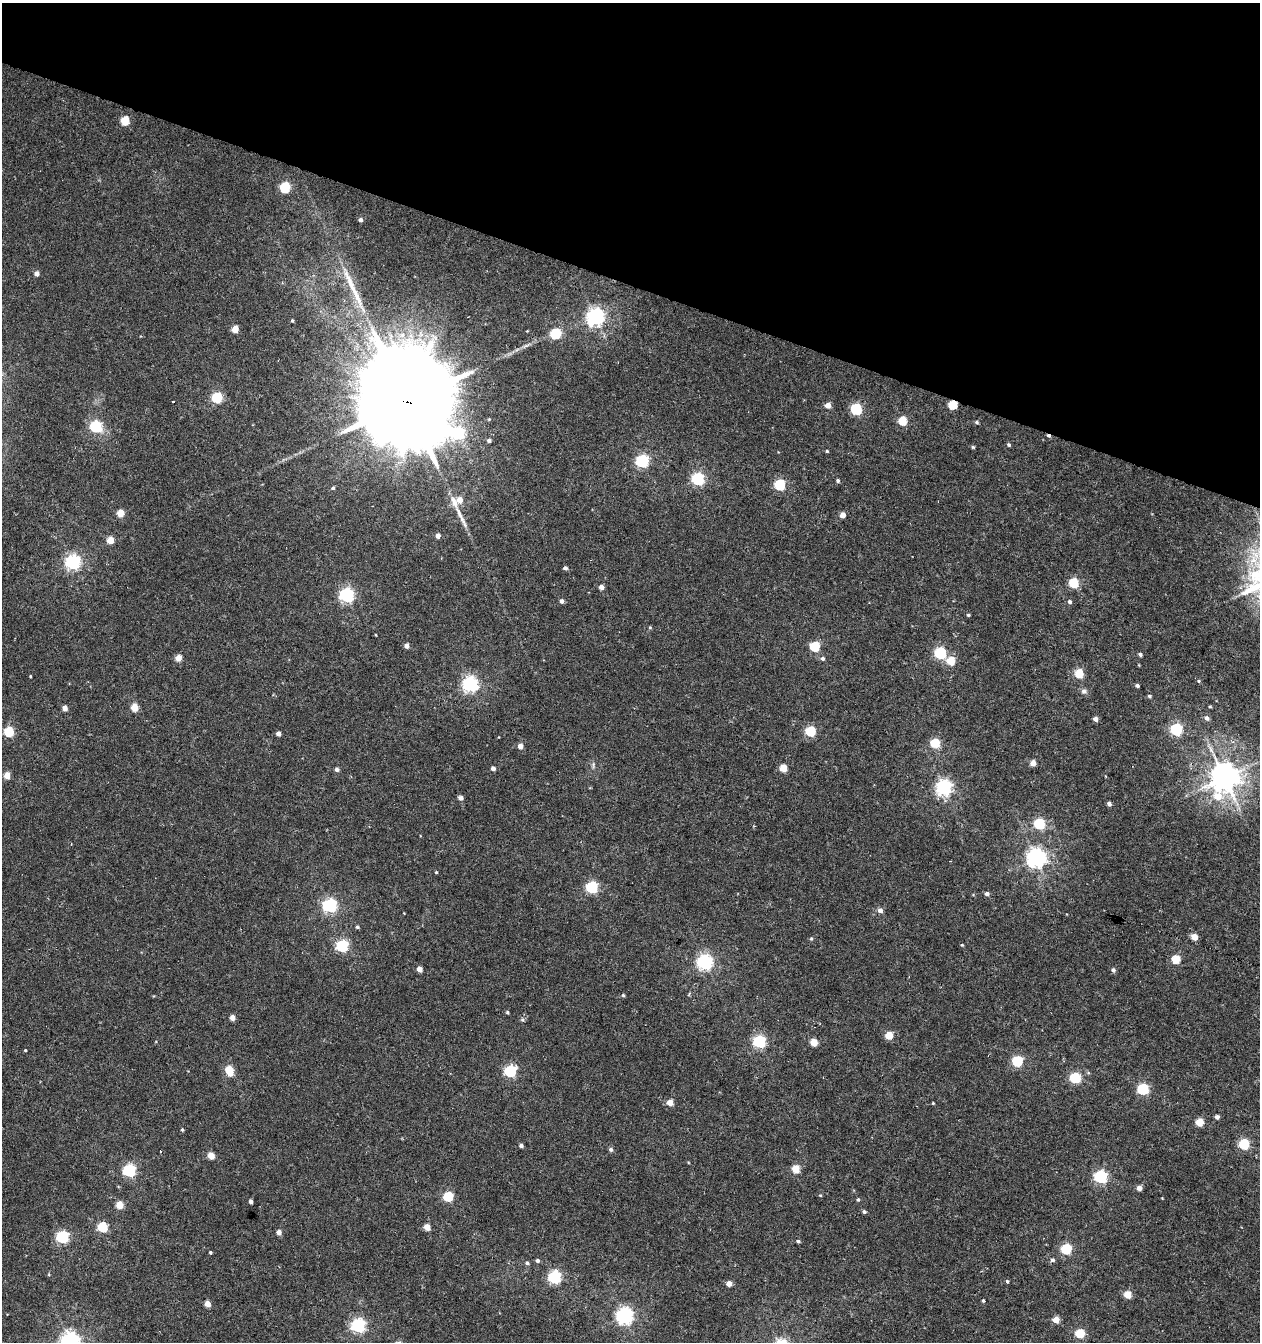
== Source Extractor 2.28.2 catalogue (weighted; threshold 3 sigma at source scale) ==
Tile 2 of 4 x 4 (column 2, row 1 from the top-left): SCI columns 1534-2791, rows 4019-5358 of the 5517 x 5361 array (HDU 1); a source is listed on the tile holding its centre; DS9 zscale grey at full resolution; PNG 1262 x 1344 px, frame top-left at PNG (2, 3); no overlay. Shown black and unused: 21% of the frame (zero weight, under 5 of 10 exposures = <1% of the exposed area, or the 3 px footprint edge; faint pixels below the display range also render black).
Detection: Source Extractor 2.28.2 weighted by HDU 2 'WHT'; one run over the whole footprint, this tile lists its part. Background 0.00246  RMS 0.0021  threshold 0.00868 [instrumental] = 3 sigma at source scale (4.09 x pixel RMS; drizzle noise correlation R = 1.36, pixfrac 0.8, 0.0396/0.0396 arcsec/px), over >= 5 px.
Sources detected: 158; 2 cosmic-ray / hot-pixel residue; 2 long thin detections or spike segments (spike, bleed or trail) — not listed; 1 inside a brighter listed object's ellipse — not listed separately; the other 153 listed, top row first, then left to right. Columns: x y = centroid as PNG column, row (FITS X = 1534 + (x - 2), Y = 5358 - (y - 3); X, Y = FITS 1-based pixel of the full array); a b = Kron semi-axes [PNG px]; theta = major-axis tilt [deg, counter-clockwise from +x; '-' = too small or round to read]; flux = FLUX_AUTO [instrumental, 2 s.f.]
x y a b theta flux
125 121 5 5 - 6.9
285 187 6 5 - 15
360 220 4 4 - 0.63
37 273 5 4 - 1
595 317 7 6 - 80
292 320 3 3 - 0.23
235 329 5 4 - 3.4
527 331 3 3 - 0.13
556 333 6 5 - 14
525 346 10 4 30 0.59
217 397 5 5 - 17
173 402 3 3 - 0.49
407 402 32 25 -37 7100
953 404 5 5 - 8.4
828 405 5 4 - 2
856 409 6 5 - 18
902 421 5 5 - 6.6
977 422 4 4 - 0.31
95 426 6 6 - 16
489 440 5 4 - 0.51
1009 445 4 4 - 0.37
973 447 4 4 - 0.27
827 451 4 3 - 0.22
642 461 6 6 - 33
698 479 6 6 - 28
838 481 4 4 - 0.38
780 485 6 5 - 17
333 488 5 4 - 0.36
454 502 19 9 -66 2.2
121 513 5 5 - 4.4
843 515 4 4 - 2
438 536 4 4 - 1.1
110 540 5 5 - 3.6
73 562 6 6 - 51
565 568 4 4 - 0.54
1074 583 5 5 - 12
601 587 4 4 - 1.1
346 595 6 6 - 44
561 601 5 4 - 0.67
1069 602 6 5 - 0.44
968 615 4 3 - 0.25
650 627 4 4 - 0.22
376 635 4 2 - 0.13
407 646 4 4 - 1.1
815 646 5 5 - 12
940 653 6 6 - 22
1140 654 4 4 - 0.44
178 658 5 4 - 2.9
823 658 5 5 - 0.5
951 661 5 5 - 5.4
1079 673 5 5 - 7.2
30 676 3 2 - 0.18
1199 681 5 4 - 0.3
470 684 6 6 - 55
1137 686 4 3 - 0.52
1084 691 8 7 - 0.63
1149 696 4 4 - 0.35
134 707 5 5 - 4.7
1210 707 4 3 - 0.24
65 708 4 4 - 1.7
1207 718 6 5 - 0.82
1095 719 4 4 - 0.88
1176 729 6 5 - 24
810 731 5 5 - 13
9 732 5 5 - 11
278 733 4 4 - 0.93
935 743 5 5 - 9.9
520 746 5 4 - 1.2
1033 763 4 4 - 1.9
593 765 10 4 90 0.43
493 768 4 4 - 0.83
783 768 5 4 - 4.3
337 769 5 4 - 0.63
7 775 5 4 - 3.3
1224 777 9 9 - 300
944 787 6 6 - 59
1217 796 11 10 - 4
461 798 5 4 - 0.78
1109 804 5 4 - 0.51
1039 824 6 5 - 15
1036 858 7 7 - 100
436 872 3 3 - 0.2
592 887 6 6 - 21
987 894 5 4 - 0.74
329 905 6 6 - 41
880 910 5 5 - 1.1
404 913 2 2 - 0.12
357 927 5 4 - 0.32
1194 937 5 4 - 2.7
811 939 5 4 - 0.27
962 945 4 3 - 0.2
342 946 6 6 - 24
1176 959 5 5 - 6.9
705 962 6 6 - 59
419 969 4 4 - 1.9
1113 970 5 4 - 0.57
689 994 7 3 59 0.22
623 995 4 4 - 0.28
507 1012 5 4 - 0.27
232 1017 4 4 - 1.6
522 1020 5 5 - 0.3
889 1035 5 5 - 4.7
759 1041 6 6 - 31
814 1042 5 5 - 4.1
25 1050 3 3 - 0.21
1017 1061 5 5 - 17
229 1070 9 7 -77 3.6
510 1071 6 6 - 22
823 1077 2 2 - 0.16
1075 1078 5 5 - 17
1143 1089 5 5 - 20
670 1102 5 4 - 2.8
933 1103 3 3 - 0.18
1217 1117 4 4 - 0.73
1199 1122 5 5 - 5.2
182 1130 4 3 - 0.28
1244 1144 5 5 - 15
521 1145 4 4 - 0.56
611 1149 5 5 - 0.51
161 1152 3 2 - 0.19
211 1155 5 5 - 3.6
796 1169 5 5 - 5.3
129 1171 6 6 - 29
1101 1177 6 6 - 35
1139 1188 4 4 - 1.4
820 1195 4 3 - 0.2
448 1196 5 5 - 12
1162 1198 2 2 - 0.13
858 1199 5 4 - 0.28
251 1201 4 3 - 0.69
120 1205 5 5 - 4.7
864 1212 4 4 - 0.43
103 1227 5 5 - 12
427 1227 5 4 - 2.7
279 1232 5 4 - 1.2
62 1237 6 6 - 25
798 1241 4 4 - 0.34
1066 1249 5 5 - 16
210 1252 3 3 - 0.28
537 1260 4 4 - 0.55
1052 1260 5 5 - 0.49
527 1263 5 5 - 0.4
554 1277 6 6 - 30
1007 1281 5 4 - 0.31
729 1284 4 4 - 1.8
1128 1294 5 4 - 4.4
983 1301 4 3 - 0.28
207 1304 5 4 - 2.3
624 1316 6 6 - 70
1056 1320 5 4 - 3
358 1326 6 6 - 40
1080 1333 5 5 - 8.4
70 1342 7 7 - 100
Overlapping masked pixels (flux is a lower limit): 2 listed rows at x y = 407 402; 953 404
Isophote crosses this tile's border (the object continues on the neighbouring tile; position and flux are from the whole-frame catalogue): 1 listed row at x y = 70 1342